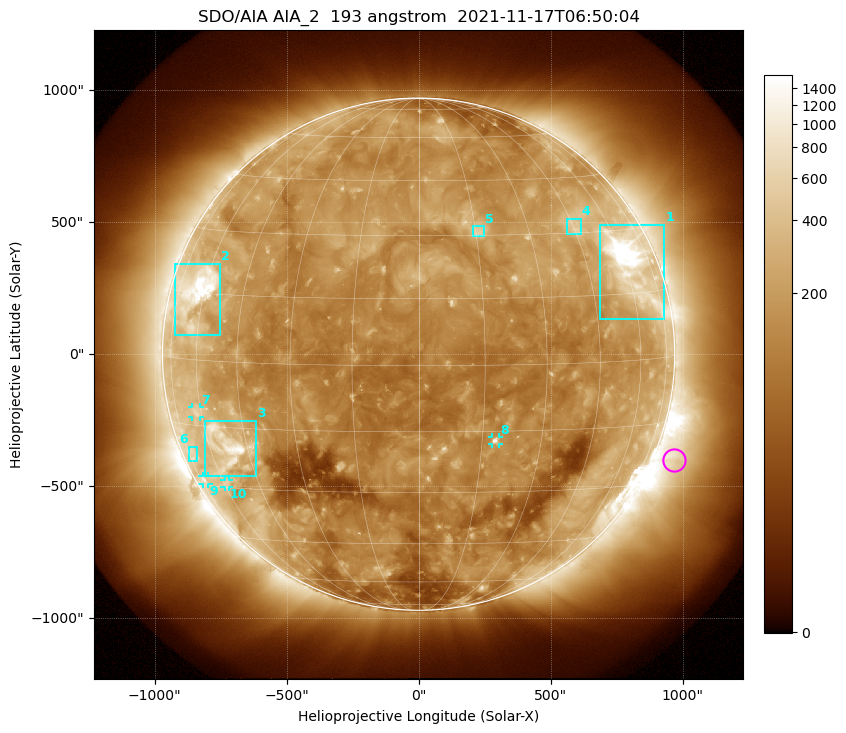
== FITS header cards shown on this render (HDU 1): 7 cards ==
TELESCOP= 'SDO/AIA '           / For AIA: SDO/AIA
INSTRUME= 'AIA_2   '           / For AIA: AIA_ATA1, AIA_ATA2, AIA_ATA3 or AIA_AT
WAVELNTH=                  193 / [angstrom] Wavelength
WAVEUNIT= 'angstrom'           / Wavelength unit: angstrom
DATE-OBS= '2021-11-17T06:50:04.838' / [ISO] Date when observation started; ISO 8
CTYPE1  = 'HPLN-TAN'           / CTYPE1: HPLN
CTYPE2  = 'HPLT-TAN'           / CTYPE2: HPLT

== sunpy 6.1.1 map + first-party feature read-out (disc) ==
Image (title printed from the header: SDO/AIA AIA_2  193 angstrom  2021-11-17T06:50:04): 1024 x 1024 px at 2.4 arcsec/px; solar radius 970 arcsec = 404 px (full disc in frame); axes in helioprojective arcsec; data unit not stated in the header (colour bar unlabelled)
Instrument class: DISC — disc imager (sunpy class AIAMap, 193 A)
Bright regions (active regions / flare kernels): reference = the median radial profile (limb darkening/brightening removed); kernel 9 px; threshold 5 sigma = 285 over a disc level ~140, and >= 1.15x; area >= 12 px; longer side >= 10 px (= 24 arcsec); searched inside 0.97 R_sun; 10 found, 10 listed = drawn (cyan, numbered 1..; 4 of them under ~33 arcsec drawn as corner ticks so the feature stays visible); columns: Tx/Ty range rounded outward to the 5 arcsec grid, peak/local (2 s.f.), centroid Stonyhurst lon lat
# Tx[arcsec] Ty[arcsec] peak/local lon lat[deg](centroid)
1 685..930 135..490 13 +62 +22
2 -925..-750 70..345 9.9 -64 +15
3 -810..-615 -465..-250 9.6 -53 -20
4 560..615 455..515 3.5 +45 +32
5 205..250 445..485 3.9 +16 +31
6 -870..-835 -405..-350 2.3 -71 -22
7 -860..-825 -240..-200 3 -62 -12
8 275..305 -340..-315 6.3 +18 -17
9 -820..-795 -495..-460 2.6 -71 -28
10 -735..-720 -505..-475 2.6 -59 -29
Off-limb structures (1.02-1.3 R_sun): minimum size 162 px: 7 found; the strongest spans PA ~225..265 deg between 1.02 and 1.3 R_sun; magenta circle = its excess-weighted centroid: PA ~250 deg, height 1.08 R_sun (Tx ~965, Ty ~-400 arcsec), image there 2.5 x the reference